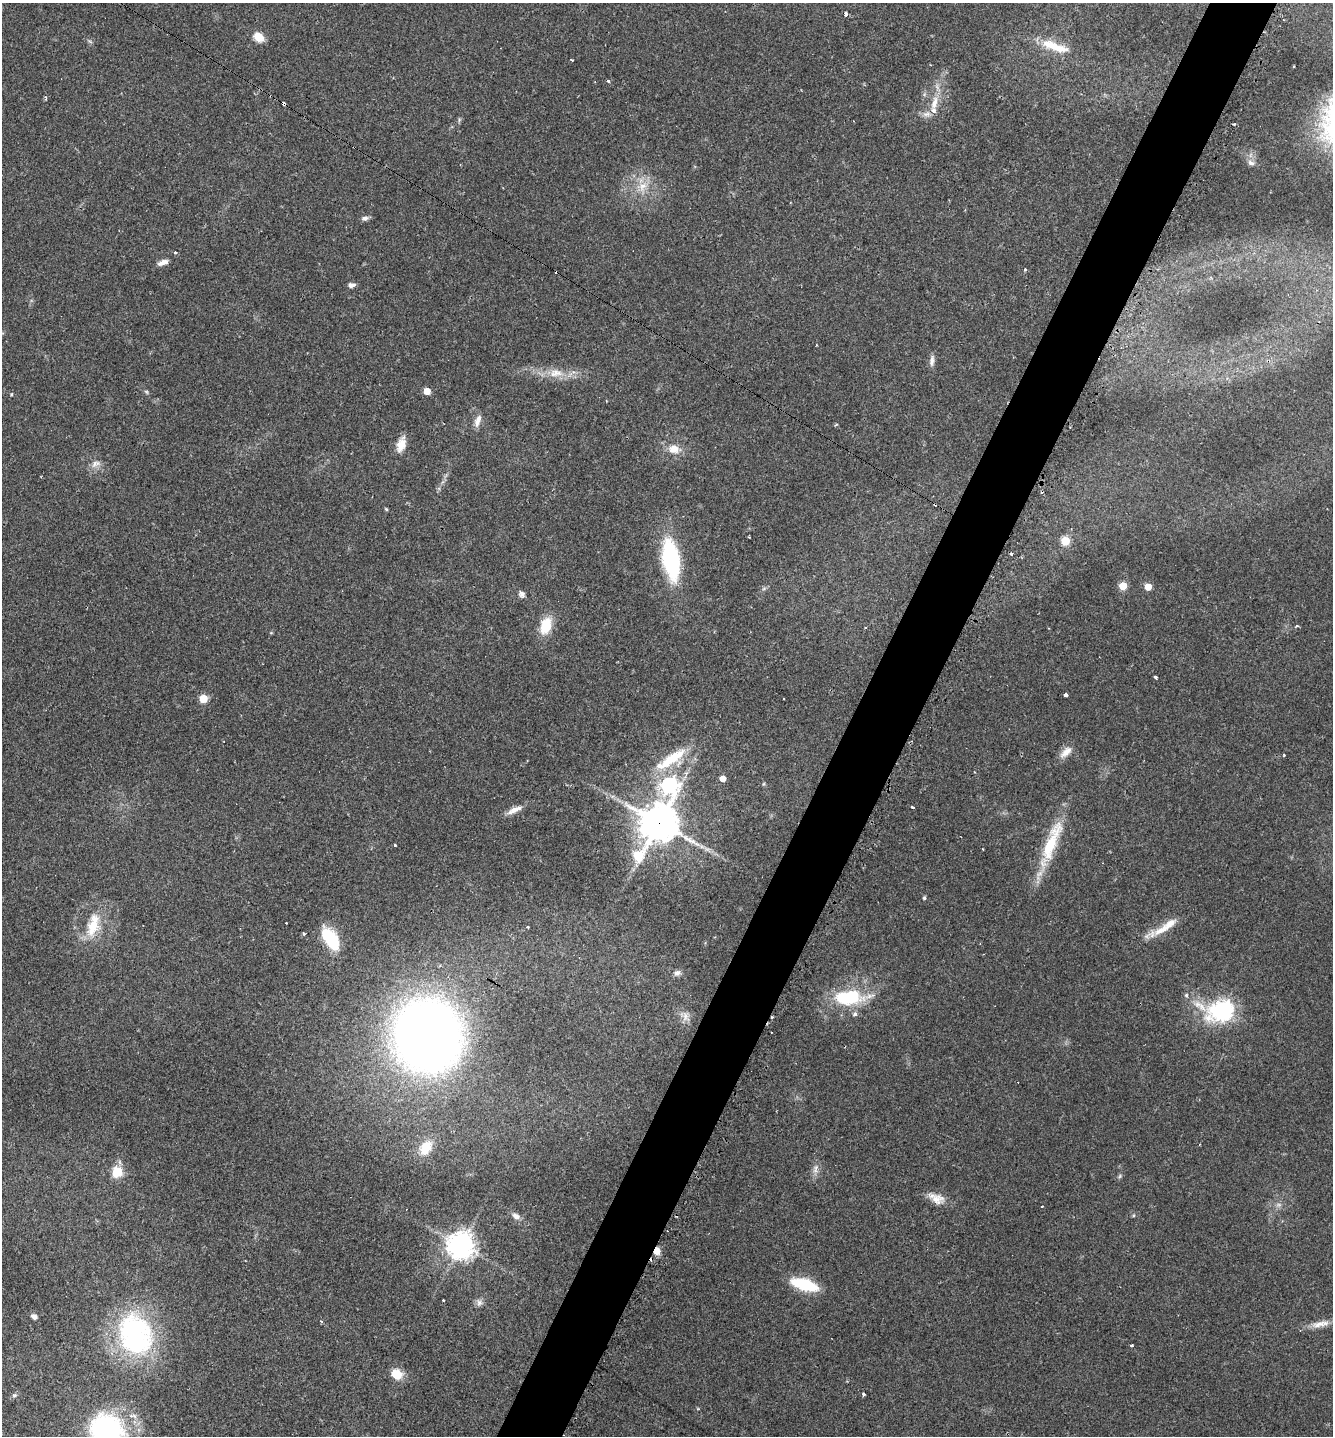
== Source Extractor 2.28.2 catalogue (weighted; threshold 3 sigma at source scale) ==
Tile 10 of 4 x 4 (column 2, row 3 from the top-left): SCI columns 1612-2942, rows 1446-2879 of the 5765 x 5746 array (HDU 1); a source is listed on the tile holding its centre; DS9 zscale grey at full resolution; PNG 1335 x 1438 px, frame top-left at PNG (2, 3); no overlay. Shown black and unused: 5% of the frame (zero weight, under 2 of 3 exposures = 1% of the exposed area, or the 3 px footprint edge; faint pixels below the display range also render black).
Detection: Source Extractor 2.28.2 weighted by HDU 2 'WHT'; one run over the whole footprint, this tile lists its part. Background 0.0567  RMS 0.0073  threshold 0.0329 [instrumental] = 3 sigma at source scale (4.5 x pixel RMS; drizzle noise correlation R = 1.50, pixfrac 1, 0.05/0.05 arcsec/px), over >= 5 px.
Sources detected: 106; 1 too faint to see at this stretch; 11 cosmic-ray / hot-pixel residue — not listed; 4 inside a brighter listed object's ellipse — not listed separately; the other 90 listed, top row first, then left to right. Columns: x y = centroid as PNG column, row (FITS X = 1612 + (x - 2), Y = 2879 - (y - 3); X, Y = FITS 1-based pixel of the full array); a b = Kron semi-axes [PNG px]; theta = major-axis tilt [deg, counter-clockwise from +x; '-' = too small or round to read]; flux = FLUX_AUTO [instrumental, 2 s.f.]
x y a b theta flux
845 14 3 3 - 41
258 37 12 9 -41 9.5
90 41 7 5 -31 1.4
1055 46 38 10 -19 22
572 60 3 2 - 0.72
1294 66 2 2 - 0.72
608 81 3 3 - 1.9
924 94 7 4 -73 1.4
46 99 7 3 77 0.8
934 103 21 9 77 11
459 120 7 4 73 1.1
1251 163 11 8 -22 3.3
642 186 19 15 58 15
365 218 9 6 11 2.5
175 252 4 4 - 1.2
163 262 13 6 19 4.5
1025 269 4 4 - 0.89
351 285 7 5 7 3.3
932 361 16 6 83 3.7
556 373 24 12 0 14
427 391 5 5 - 14
146 392 6 5 - 1.2
11 394 5 4 - 0.77
478 421 17 7 71 5.5
401 445 19 10 72 9
674 449 15 11 -8 9.9
96 464 14 9 20 5
386 509 4 4 - 0.94
749 537 2 2 - 0.42
1065 541 5 5 - 34
671 560 46 18 -81 75
1123 586 5 5 - 20
1148 587 5 5 - 13
764 588 7 4 20 1.3
521 594 9 7 -54 2.7
546 625 19 12 72 19
1155 677 4 3 - 2
1066 695 4 3 - 3.2
203 699 5 5 - 31
783 699 3 2 - 0.5
1066 752 19 9 41 7.2
1284 755 3 3 - 0.77
671 759 52 16 33 34
722 779 5 4 - 10
764 784 6 4 88 0.86
669 785 8 7 - 230
912 807 3 3 - 1.3
514 810 23 7 24 6.5
659 823 13 12 - 1900
1052 842 75 13 69 39
395 845 3 3 - 1.8
707 849 11 6 -16 3
638 855 8 6 52 50
924 898 4 4 - 1.3
93 925 34 16 76 25
528 927 3 3 - 2
1161 930 25 9 24 10
303 934 3 3 - 2.7
330 938 23 11 -57 45
677 973 9 7 26 2.8
1186 995 6 5 - 1.4
849 997 34 14 3 51
1222 1010 12 8 6 310
855 1014 7 7 - 2
685 1016 17 11 -50 5.8
772 1017 3 3 - 0.88
427 1036 60 57 -80 780
426 1148 21 14 56 15
815 1169 16 8 85 4.6
117 1172 13 11 70 14
1120 1176 6 5 - 1.2
936 1198 23 12 -26 9.4
1042 1206 3 2 - 0.79
1133 1215 6 4 69 1
516 1216 12 7 -29 3.8
461 1246 8 8 - 990
657 1251 8 7 - 5.5
804 1284 29 11 -17 33
443 1300 3 3 - 1.3
479 1302 11 9 -81 3.4
34 1316 7 5 -25 3
321 1321 3 3 - 0.92
1320 1324 28 8 11 8.4
135 1335 50 38 -73 130
1131 1346 3 3 - 1.7
396 1374 13 10 -32 13
863 1394 3 3 - 2.8
14 1395 7 5 20 1.3
133 1416 14 7 -15 4.6
107 1432 35 28 -73 170
Overlapping masked pixels (flux is a lower limit): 3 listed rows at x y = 659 823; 772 1017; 657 1251
Isophote crosses this tile's border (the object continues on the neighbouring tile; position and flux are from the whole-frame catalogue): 1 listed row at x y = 107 1432